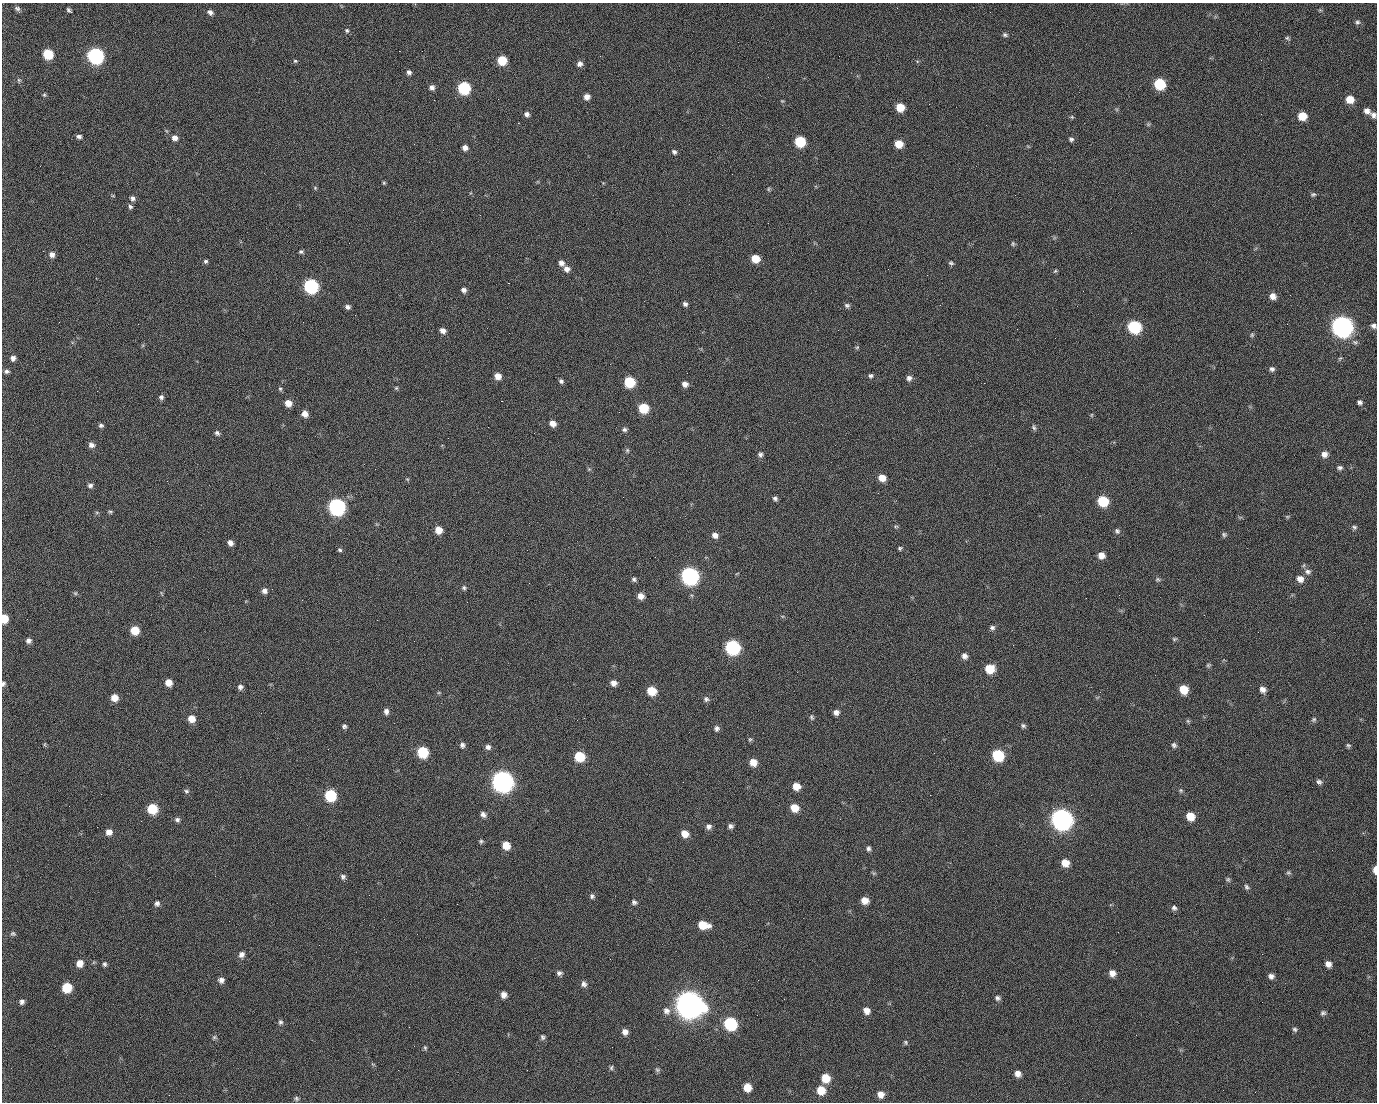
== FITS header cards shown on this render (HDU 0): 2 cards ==
NAXIS1  =                 1375 / length of data axis 1
NAXIS2  =                 1100 / length of data axis 2

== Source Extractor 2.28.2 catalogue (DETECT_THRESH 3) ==
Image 1375 x 1100 px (HDU 0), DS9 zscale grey, 1 PNG px = 1 image px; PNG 1379 x 1104 px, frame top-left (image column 1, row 1100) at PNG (2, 3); no overlay
Background 1450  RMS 29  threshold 85.8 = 3 sigma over >= 5 px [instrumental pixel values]
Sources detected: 264; all 264 listed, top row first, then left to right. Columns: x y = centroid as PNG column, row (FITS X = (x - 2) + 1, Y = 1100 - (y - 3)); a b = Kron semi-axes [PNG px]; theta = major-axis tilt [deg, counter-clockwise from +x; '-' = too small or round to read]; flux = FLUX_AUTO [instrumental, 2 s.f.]
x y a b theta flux
17 9 8 6 -19 5.1e+03
1320 10 5 5 - 2.4e+03
70 11 6 3 -42 6.8e+03
210 12 7 5 -37 7.4e+03
990 12 3 2 - 1.8e+03
1357 22 7 7 - 4.5e+03
347 30 6 6 - 3.7e+03
1005 35 7 5 -19 4.2e+03
1287 38 7 4 -35 3.0e+03
399 51 2 2 - 2.2e+04
48 54 7 6 - 7.4e+04
95 56 8 7 - 5.1e+05
502 60 7 6 - 5.8e+04
1261 60 2 2 - 7.7e+02
295 61 6 5 - 2.8e+03
580 64 6 6 - 8.3e+03
409 72 6 5 - 5.6e+03
19 80 6 5 - 3.4e+03
1159 84 8 7 - 1.1e+05
432 87 6 6 - 7.0e+03
464 88 7 7 - 1.8e+05
44 95 6 4 -69 2.8e+03
587 97 6 6 - 1.2e+04
498 99 2 2 - 1.2e+03
1350 99 7 7 - 2.5e+04
434 100 2 2 - 4.0e+03
782 101 4 4 - 2.1e+03
900 107 6 6 - 3.5e+04
1367 111 8 6 -33 1.0e+04
527 114 6 6 - 6.5e+03
1373 115 8 6 -56 7.2e+03
1302 116 7 7 - 3.5e+04
1072 117 5 4 - 2.4e+03
518 123 2 2 - 2.4e+04
1148 124 6 5 - 2.9e+03
79 136 6 4 -6 5.5e+03
175 138 7 7 - 1.0e+04
1071 139 6 6 - 4.4e+03
800 142 7 7 - 9.2e+04
899 144 7 6 - 3.1e+04
465 148 5 5 - 9.4e+03
674 152 6 5 - 4.9e+03
384 183 5 4 - 2.4e+03
315 188 5 5 - 2.3e+03
768 189 6 4 89 2.6e+03
1313 194 7 5 11 3.7e+03
1015 195 2 2 - 6.8e+03
113 196 5 3 - 1.8e+03
132 198 7 6 - 6.3e+03
130 207 6 6 - 4.3e+03
480 215 2 2 - 9.0e+02
1013 244 7 5 -76 3.4e+03
301 252 6 5 - 3.5e+03
52 255 7 6 - 8.9e+03
755 259 7 6 - 3.1e+04
206 261 5 5 - 3.6e+03
561 263 7 6 - 8.8e+03
951 263 7 5 -33 3.7e+03
567 269 8 7 - 9.9e+03
1055 271 6 5 - 2.7e+03
927 275 2 2 - 9.4e+02
508 283 2 2 - 5.7e+04
311 286 8 7 - 3.1e+05
464 290 6 5 - 7.1e+03
1083 291 2 2 - 3.3e+03
1290 295 3 2 - 2.1e+03
1273 296 8 7 - 1.2e+04
685 304 6 5 - 5.6e+03
847 305 7 6 - 4.7e+03
348 307 6 5 - 5.6e+03
355 315 2 2 - 9.3e+02
59 322 3 2 - 1.4e+03
1287 324 2 2 - 1.2e+03
1342 326 9 9 - 1.4e+06
1374 326 7 6 - 6.2e+03
1134 327 8 7 - 1.8e+05
443 331 6 6 - 1.0e+04
1252 335 6 5 - 3.3e+03
857 347 5 5 - 2.5e+03
13 358 6 6 - 8.0e+03
1340 358 6 3 19 2.4e+03
1272 369 7 6 - 5.3e+03
6 371 7 5 5 5.0e+03
498 376 7 6 - 1.6e+04
870 376 6 5 - 4.1e+03
909 378 7 7 - 7.3e+03
561 381 5 5 - 4.9e+03
629 382 7 7 - 9.3e+04
984 383 2 2 - 2.0e+04
685 384 6 6 - 9.8e+03
396 388 5 5 - 2.6e+03
280 389 6 5 - 3.2e+03
97 391 2 2 - 1.3e+03
161 397 6 6 - 5.2e+03
501 401 3 2 - 5.9e+04
1359 402 6 5 - 5.2e+03
288 403 6 6 - 1.9e+04
643 408 7 7 - 6.8e+04
305 414 7 6 - 1.5e+04
1091 415 5 3 - 2.0e+03
552 423 6 5 - 1.4e+04
101 425 6 5 - 4.7e+03
1034 427 8 5 -65 4.0e+03
624 430 6 6 - 4.8e+03
217 433 6 6 - 5.1e+03
534 433 2 2 - 8.6e+02
91 445 7 6 - 8.5e+03
627 450 7 5 90 3.6e+03
760 454 7 6 - 5.7e+03
1324 454 8 7 - 1.1e+04
1340 468 7 6 - 5.2e+03
589 469 5 4 - 2.3e+03
882 478 7 6 - 2.1e+04
407 479 6 4 -42 2.2e+03
90 485 7 6 - 5.7e+03
623 497 2 2 - 2.9e+03
775 499 6 5 - 4.7e+03
1103 501 8 7 - 8.8e+04
337 507 8 8 - 5.6e+05
110 512 6 4 -3 2.8e+03
1287 517 6 4 0 2.4e+03
896 526 6 4 1 2.7e+03
1354 527 7 6 - 4.3e+03
438 530 6 6 - 2.1e+04
1117 531 7 6 - 4.8e+03
715 535 8 7 - 9.8e+03
1224 535 6 6 - 3.8e+03
230 543 6 5 - 9.7e+03
900 548 5 4 - 3.0e+03
340 550 6 5 - 3.5e+03
1101 555 7 7 - 1.4e+04
655 557 2 2 - 9.3e+02
1304 565 6 4 71 2.5e+03
1308 572 9 7 -13 7.5e+03
690 576 9 8 - 6.7e+05
634 579 6 5 - 4.4e+03
1157 579 7 6 - 3.7e+03
1300 579 9 8 - 1.3e+04
464 588 6 5 - 3.7e+03
264 591 7 6 - 8.1e+03
75 593 5 5 - 2.7e+03
161 593 7 3 -71 2.2e+03
641 596 7 6 - 1.3e+04
4 618 7 5 -85 3.7e+04
27 619 2 2 - 1.7e+03
377 620 2 2 - 1.1e+04
992 628 7 6 - 5.2e+03
135 630 7 7 - 4.0e+04
1174 639 7 5 15 3.2e+03
28 641 6 6 - 7.0e+03
414 641 2 2 - 8.2e+02
732 647 8 8 - 3.2e+05
964 656 7 6 - 8.4e+03
1208 665 6 6 - 3.1e+03
989 669 8 7 - 4.5e+04
168 682 6 6 - 1.9e+04
613 683 7 6 - 1.1e+04
3 684 6 5 - 3.9e+03
240 687 7 6 - 6.7e+03
1183 689 7 7 - 3.8e+04
1263 689 8 6 -54 1.0e+04
652 691 7 7 - 4.4e+04
439 693 6 3 -18 2.1e+03
114 698 6 6 - 1.9e+04
706 699 7 7 - 5.3e+03
386 711 7 6 - 7.3e+03
836 712 6 6 - 8.0e+03
812 717 8 5 -69 3.7e+03
191 719 7 7 - 2.1e+04
1314 719 7 6 - 4.0e+03
1188 721 6 5 - 2.8e+03
344 726 6 6 - 4.4e+03
1023 726 7 6 - 4.4e+03
717 728 6 6 - 6.0e+03
750 739 7 5 90 2.9e+03
45 744 6 3 71 1.9e+03
462 745 7 6 - 6.3e+03
1174 745 7 6 - 4.8e+03
1348 745 6 5 - 3.4e+03
488 747 7 6 - 6.8e+03
422 752 7 7 - 9.8e+04
934 753 3 2 - 1.9e+03
998 755 8 7 - 1.2e+05
579 756 7 7 - 7.0e+04
753 762 7 7 - 2.1e+04
502 781 9 9 - 1.5e+06
683 782 2 2 - 1.1e+03
1319 782 7 6 - 5.4e+03
796 786 7 6 - 2.3e+04
1181 790 7 5 -46 3.1e+03
186 791 7 6 - 4.2e+03
101 794 2 2 - 2.6e+03
330 795 7 7 - 1.4e+05
930 795 2 2 - 7.9e+03
794 808 7 7 - 2.8e+04
1053 808 2 2 - 1.7e+04
152 809 7 7 - 7.1e+04
483 814 7 5 -44 7.5e+03
1190 816 7 7 - 3.0e+04
1061 819 9 9 - 1.5e+06
177 820 7 6 - 5.3e+03
709 826 7 7 - 7.3e+03
730 826 6 5 - 5.9e+03
109 832 7 7 - 1.2e+04
685 834 7 7 - 2.0e+04
481 841 6 5 - 3.1e+03
506 845 7 6 - 2.6e+04
868 848 6 5 - 5.0e+03
1065 863 7 7 - 2.3e+04
1375 870 7 3 89 1.7e+04
874 873 6 4 18 2.6e+03
1288 873 6 6 - 3.4e+03
343 877 7 7 - 5.5e+03
1228 879 6 5 - 3.3e+03
1247 887 8 6 -56 4.5e+03
592 896 7 6 - 4.6e+03
865 900 7 6 - 1.8e+04
634 902 7 5 -30 4.8e+03
157 903 7 6 - 5.9e+03
457 904 2 2 - 1.5e+03
1174 908 6 6 - 5.1e+03
703 925 10 6 -12 4.1e+04
1118 932 3 2 - 2.4e+03
13 934 7 5 -22 3.7e+03
241 954 8 7 - 8.5e+03
610 959 2 2 - 2.5e+03
80 963 7 7 - 1.7e+04
105 964 6 5 - 4.1e+03
1328 964 7 7 - 1.1e+04
559 973 7 6 - 5.6e+03
1112 973 7 6 - 1.3e+04
1271 976 7 6 - 7.8e+03
221 980 7 6 - 8.5e+03
758 980 3 2 - 2.0e+03
584 984 8 7 - 7.0e+03
67 987 7 7 - 5.8e+04
503 995 6 6 - 1.1e+04
997 998 6 5 - 4.8e+03
22 1002 5 5 - 5.5e+03
689 1004 12 11 - 3.1e+06
666 1011 11 9 -58 1.2e+04
866 1011 8 7 - 1.3e+04
1323 1013 7 6 - 4.7e+03
757 1015 2 2 - 1.1e+03
280 1022 7 6 - 4.4e+03
730 1024 8 7 - 1.9e+05
409 1027 2 2 - 8.4e+02
1295 1029 7 6 - 4.1e+03
625 1032 7 6 - 1.0e+04
1136 1035 2 2 - 8.3e+02
214 1037 7 5 1 3.7e+03
542 1037 7 5 -73 4.1e+03
906 1042 6 5 - 3.1e+03
425 1048 6 5 - 3.0e+03
611 1068 7 5 75 3.3e+03
527 1070 2 2 - 8.9e+02
657 1070 7 6 - 3.9e+03
1018 1074 7 6 - 1.1e+04
826 1078 8 7 - 3.5e+04
747 1087 7 6 - 2.9e+04
821 1090 8 7 - 3.5e+04
881 1094 8 7 - 1.4e+04
169 1095 2 2 - 5.5e+03
296 1098 6 5 - 3.9e+03
At the frame edge (FLAGS 8, measured only in part): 4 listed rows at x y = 1374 326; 4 618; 3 684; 1375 870